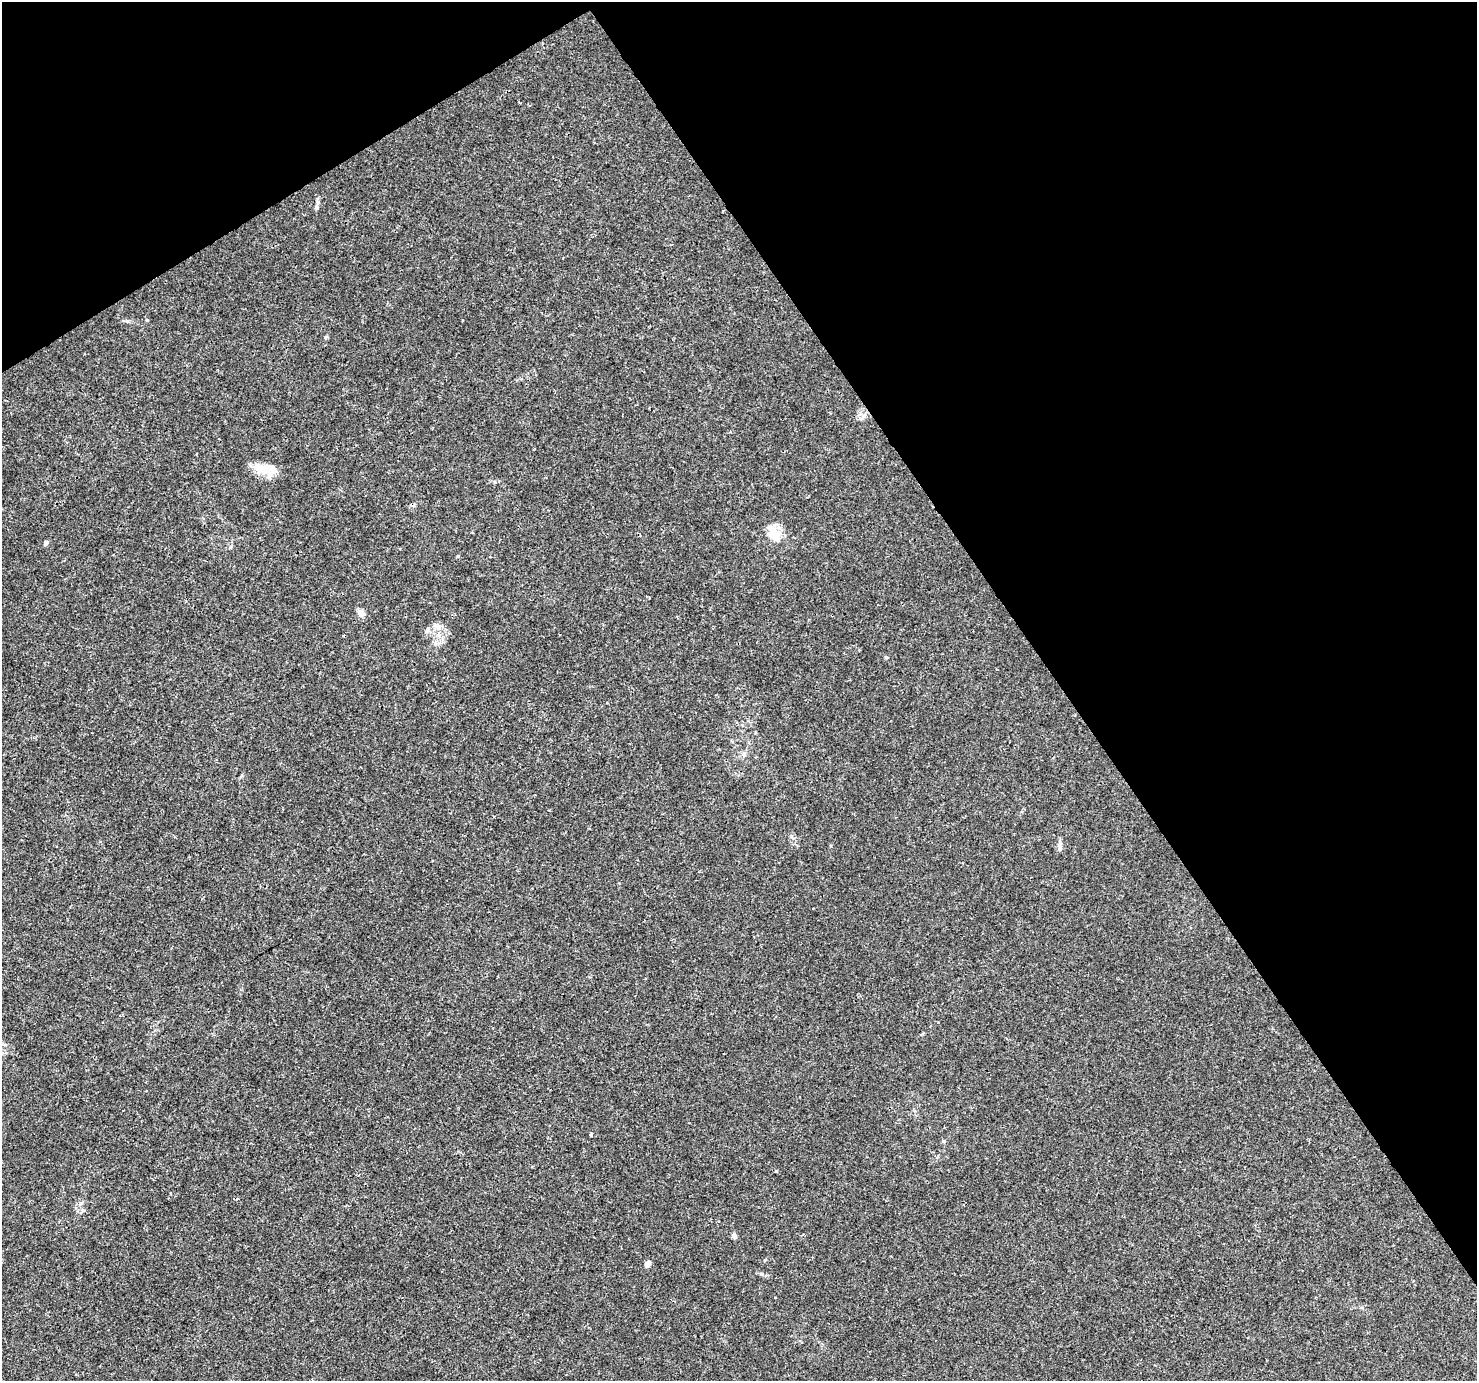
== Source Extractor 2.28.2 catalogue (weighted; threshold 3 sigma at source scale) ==
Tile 3 of 4 x 4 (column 3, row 1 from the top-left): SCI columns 2955-4429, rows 4321-5699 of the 5904 x 5819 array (HDU 1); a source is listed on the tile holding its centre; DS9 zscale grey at full resolution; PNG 1479 x 1383 px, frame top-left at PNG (2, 2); no overlay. Shown black and unused: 34% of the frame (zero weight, under 3 of 4 exposures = <1% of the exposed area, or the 3 px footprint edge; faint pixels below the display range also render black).
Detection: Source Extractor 2.28.2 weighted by HDU 2 'WHT'; one run over the whole footprint, this tile lists its part. Background 0.00295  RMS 0.0011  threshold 0.00484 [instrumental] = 3 sigma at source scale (4.5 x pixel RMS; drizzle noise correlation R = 1.50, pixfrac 1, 0.0396/0.0396 arcsec/px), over >= 5 px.
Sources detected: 17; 1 inside a brighter listed object's ellipse — not listed separately; the other 16 listed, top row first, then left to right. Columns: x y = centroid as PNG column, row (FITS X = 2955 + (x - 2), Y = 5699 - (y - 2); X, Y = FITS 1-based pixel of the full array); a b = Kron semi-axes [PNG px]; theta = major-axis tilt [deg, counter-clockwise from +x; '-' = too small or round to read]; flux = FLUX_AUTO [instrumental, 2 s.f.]
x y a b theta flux
316 207 6 5 - 0.19
326 337 5 5 - 0.13
262 469 25 14 -24 1.8
775 534 17 10 -54 2.2
45 543 6 4 64 0.28
361 613 11 7 -29 0.51
437 626 11 8 -30 0.63
427 630 7 5 60 0.25
886 657 5 4 - 0.15
744 755 7 6 - 0.27
1060 844 11 4 69 0.32
591 1135 4 3 - 0.16
943 1141 5 5 - 0.13
82 1210 6 4 -89 0.19
734 1236 6 5 - 0.3
647 1264 4 4 - 1
Unlisted compact peaks at least as high as the median listed source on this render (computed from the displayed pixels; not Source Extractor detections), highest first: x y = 147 320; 127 321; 458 556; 761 1274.